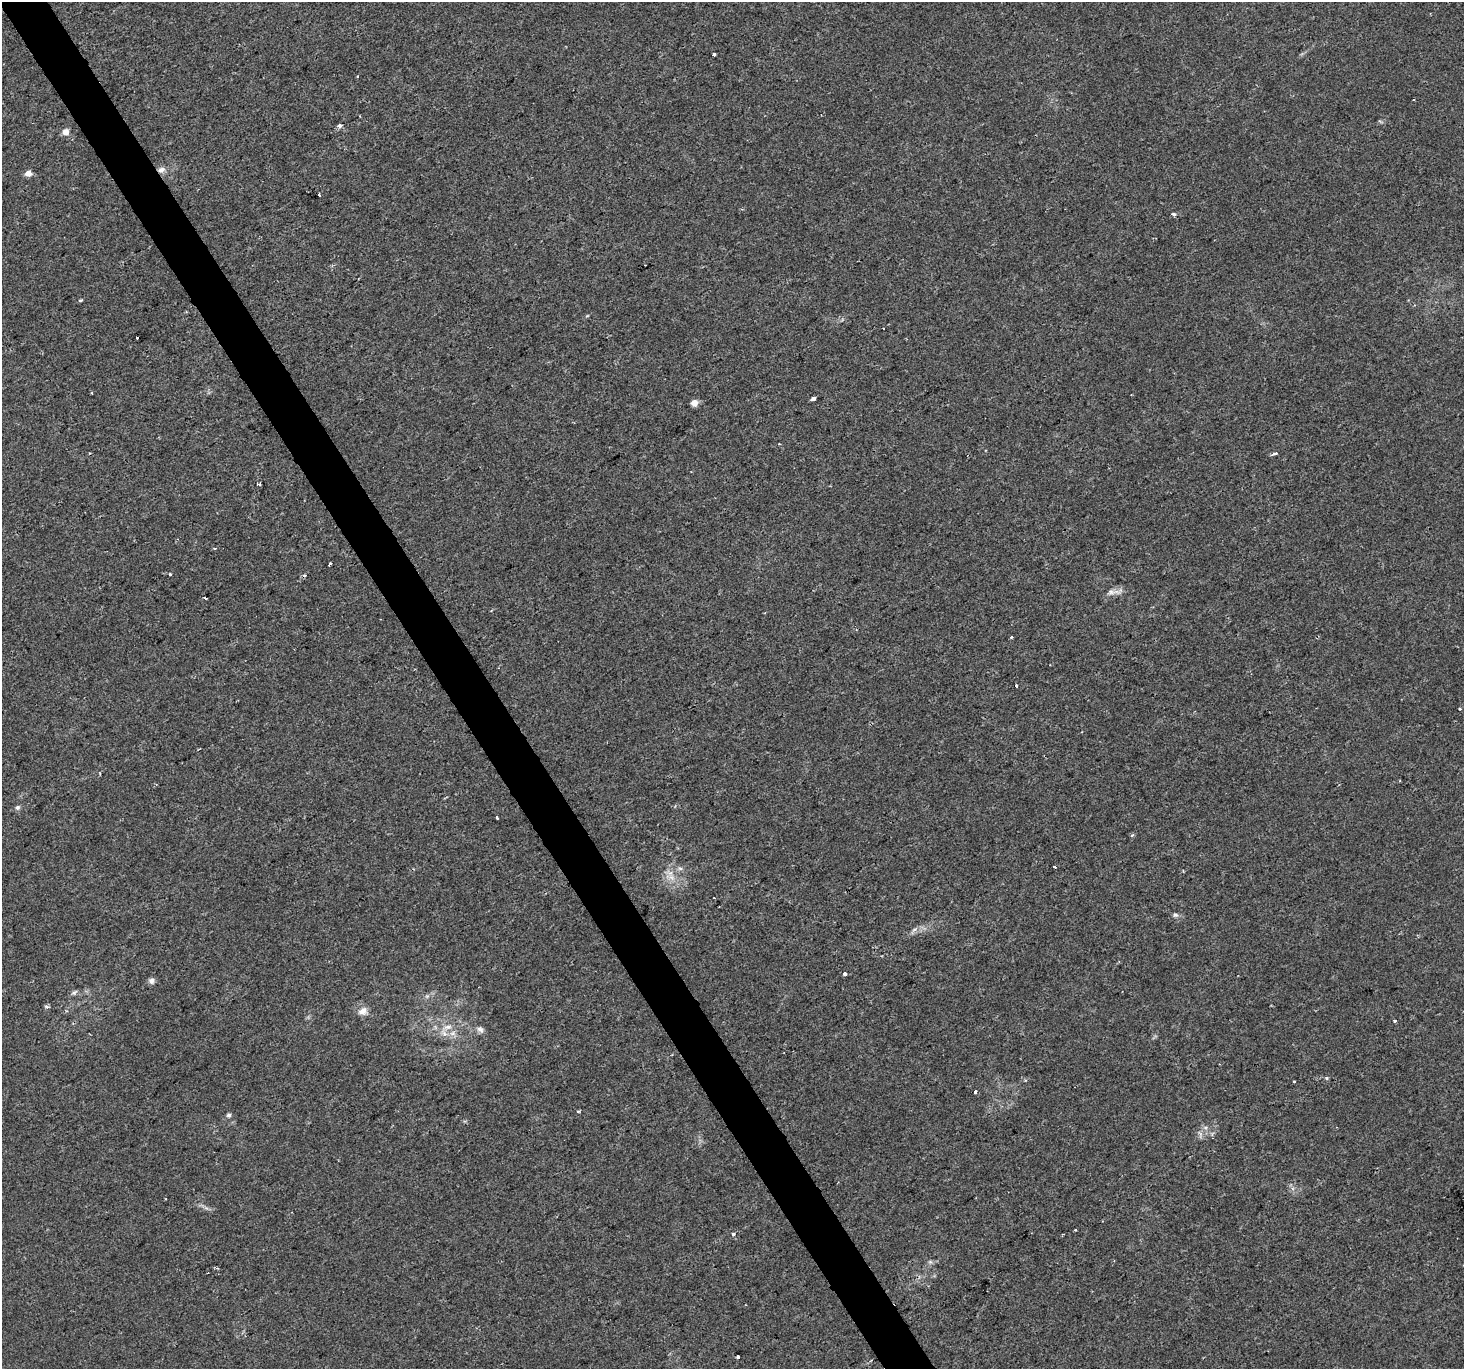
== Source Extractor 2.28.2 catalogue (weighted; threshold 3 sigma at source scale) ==
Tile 11 of 4 x 4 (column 3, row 3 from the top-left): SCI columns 2927-4388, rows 1480-2846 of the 5854 x 5755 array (HDU 1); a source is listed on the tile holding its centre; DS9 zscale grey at full resolution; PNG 1466 x 1371 px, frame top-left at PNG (2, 2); no overlay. Shown black and unused: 3% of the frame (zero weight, under 2 of 3 exposures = <1% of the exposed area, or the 3 px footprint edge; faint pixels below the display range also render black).
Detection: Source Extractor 2.28.2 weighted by HDU 2 'WHT'; one run over the whole footprint, this tile lists its part. Background 0.004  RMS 0.0027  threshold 0.012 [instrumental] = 3 sigma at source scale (4.5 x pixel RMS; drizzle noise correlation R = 1.50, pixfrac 1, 0.0396/0.0396 arcsec/px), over >= 5 px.
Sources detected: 53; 3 cosmic-ray / hot-pixel residue — not listed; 1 inside a brighter listed object's ellipse — not listed separately; the other 49 listed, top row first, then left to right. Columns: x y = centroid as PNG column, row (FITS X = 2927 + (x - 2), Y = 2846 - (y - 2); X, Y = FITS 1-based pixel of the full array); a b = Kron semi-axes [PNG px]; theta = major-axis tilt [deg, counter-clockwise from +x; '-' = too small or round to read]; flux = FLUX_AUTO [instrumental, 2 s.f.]
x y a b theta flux
714 54 4 3 - 0.57
357 77 3 3 - 0.26
340 125 4 4 - 1.2
65 132 9 8 - 1.6
161 170 11 7 27 1.4
28 173 5 4 - 3.1
319 194 3 3 - 2.7
1173 214 5 4 - 0.54
80 301 4 4 - 0.44
883 328 3 2 - 0.21
813 399 5 3 - 3
694 403 4 4 - 4.4
779 444 3 2 - 0.31
1275 453 6 3 22 0.88
259 484 3 3 - 0.53
330 564 5 3 - 0.59
170 574 3 3 - 0.46
1116 591 21 7 7 1.8
205 597 4 3 - 1.5
1011 637 3 3 - 0.95
1016 686 3 3 - 3.2
1460 709 3 3 - 0.48
17 807 7 5 44 0.68
497 818 3 3 - 1
1132 835 4 3 - 0.43
1055 867 3 3 - 0.64
680 868 7 4 -1 0.59
671 877 16 8 -22 2.5
1175 915 7 6 - 0.64
915 929 8 5 30 0.85
844 974 3 3 - 2
152 981 7 7 - 1
74 992 9 5 36 0.65
427 996 7 4 18 0.55
47 1007 6 5 - 0.55
363 1011 12 9 30 2
1395 1021 3 3 - 0.42
447 1027 16 7 19 2.2
480 1030 11 7 -45 1
453 1033 10 7 16 1.4
1327 1078 4 3 - 0.46
1294 1081 3 3 - 0.87
975 1092 3 3 - 0.88
578 1111 5 3 - 0.31
228 1115 6 5 - 0.6
1205 1127 6 4 -18 0.55
733 1235 3 3 - 1
930 1262 6 5 - 0.53
738 1356 3 3 - 1.9
Overlapping masked pixels (flux is a lower limit): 1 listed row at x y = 161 170